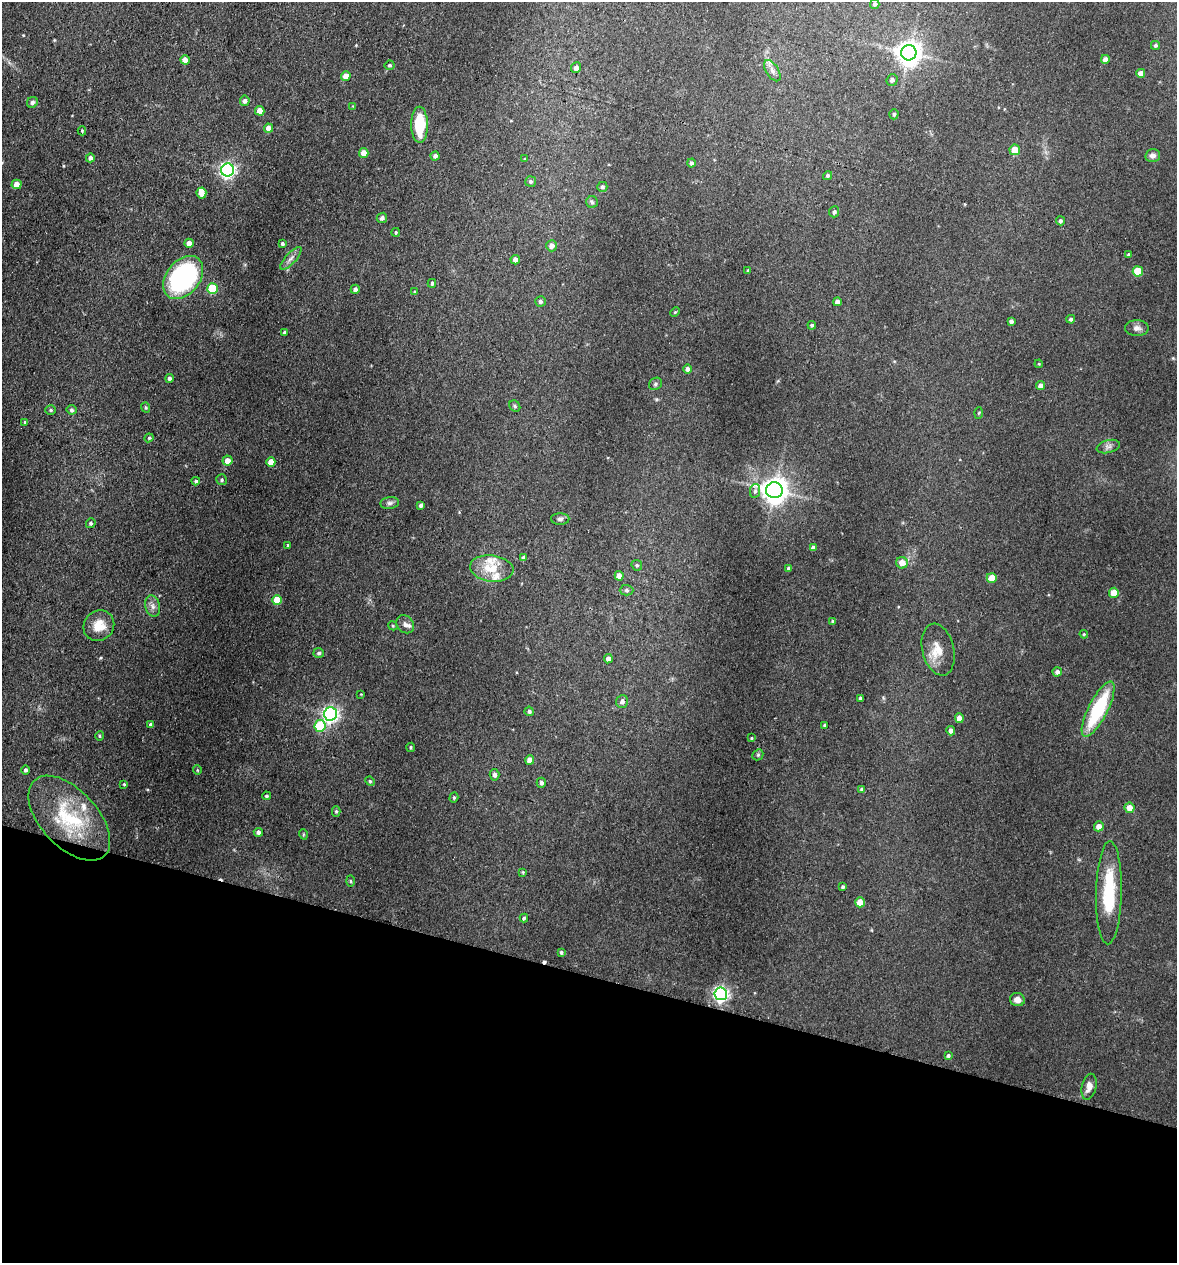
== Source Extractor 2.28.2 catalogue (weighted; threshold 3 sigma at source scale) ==
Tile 15 of 4 x 4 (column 3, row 4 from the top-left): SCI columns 2476-3650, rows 8-1268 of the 5073 x 5061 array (HDU 1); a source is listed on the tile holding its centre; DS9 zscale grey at full resolution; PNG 1179 x 1265 px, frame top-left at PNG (2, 2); each listed source drawn as its Kron ellipse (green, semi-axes under 4 px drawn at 4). Shown black and unused: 23% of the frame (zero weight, under 3 of 4 exposures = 1% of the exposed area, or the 3 px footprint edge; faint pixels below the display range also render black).
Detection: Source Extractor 2.28.2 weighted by HDU 2 'WHT'; one run over the whole footprint, this tile lists its part. Background 0.122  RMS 0.0083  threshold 0.0373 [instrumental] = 3 sigma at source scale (4.5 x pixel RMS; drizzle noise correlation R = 1.50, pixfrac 1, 0.05/0.05 arcsec/px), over >= 5 px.
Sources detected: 152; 2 cosmic-ray / hot-pixel residue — neither listed nor drawn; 5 inside a brighter listed object's ellipse — not listed separately; the other 145 listed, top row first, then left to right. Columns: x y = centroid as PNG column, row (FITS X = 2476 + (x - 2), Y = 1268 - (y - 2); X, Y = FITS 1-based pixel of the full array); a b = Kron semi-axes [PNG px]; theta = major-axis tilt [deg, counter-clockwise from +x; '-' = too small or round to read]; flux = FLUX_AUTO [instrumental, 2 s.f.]
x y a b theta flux
875 4 5 5 - 2.2
1155 45 4 4 - 1.4
909 53 7 7 - 830
1105 59 4 4 - 4
185 60 5 4 - 6.1
390 65 5 5 - 1.4
576 68 5 5 - 3.6
772 71 12 6 -57 4.1
1141 73 4 4 - 5.8
346 76 5 4 - 8
892 80 6 5 - 2.2
245 101 5 5 - 2.7
32 102 6 5 - 2.2
353 106 4 4 - 0.7
260 111 5 4 - 7.6
894 114 5 4 - 1.7
420 125 18 8 -90 32
269 128 4 4 - 7
82 131 4 4 - 0.99
1015 150 5 5 - 13
364 153 5 4 - 7.5
1153 155 7 6 - 3.1
435 156 4 4 - 2.5
90 158 4 4 - 3.1
525 159 4 3 - 0.75
691 163 4 4 - 1.9
228 170 6 6 - 240
827 176 5 4 - 1.6
531 181 5 5 - 1.7
16 184 5 4 - 7.9
602 187 5 5 - 1.6
201 193 5 5 - 7
592 202 6 5 - 1.6
834 212 5 5 - 2.1
382 218 5 5 - 2.1
1060 221 4 4 - 1.9
396 232 4 3 - 1.1
189 243 4 4 - 4.9
282 244 4 3 - 1.6
552 246 5 5 - 4.9
1128 254 4 4 - 1.2
291 258 14 5 47 3.8
515 260 4 4 - 4.2
748 270 3 3 - 0.9
1138 271 5 5 - 29
183 277 24 17 51 120
432 283 4 3 - 1.4
212 288 5 5 - 43
355 289 4 4 - 2.8
415 292 3 3 - 0.87
540 301 5 5 - 2
837 302 4 4 - 3.9
675 312 5 3 - 0.82
1071 319 4 4 - 1.8
1011 321 4 3 - 2.2
812 325 4 4 - 1.5
1137 328 12 8 0 4
285 333 4 3 - 1.9
1039 364 4 3 - 0.73
687 369 5 4 - 2.7
169 378 4 4 - 2
655 384 7 5 33 1.8
1040 386 4 4 - 4.8
515 406 6 5 - 1.3
146 407 5 4 - 1.1
51 410 5 4 - 1.3
71 410 5 5 - 1.7
979 413 6 4 87 0.93
25 422 4 4 - 0.82
149 438 4 4 - 0.9
1108 447 12 6 13 3.2
227 461 5 5 - 6.4
271 462 5 4 - 8.2
222 480 5 5 - 1.6
196 481 4 4 - 1.2
774 490 8 8 - 910
755 491 7 5 80 2
390 503 9 6 7 2.4
421 505 4 3 - 2.2
560 519 9 5 1 2.4
91 523 5 4 - 1.5
288 545 3 3 - 0.82
813 548 4 4 - 3.5
524 558 4 4 - 2.7
902 563 6 5 - 8.3
637 565 6 5 - 1.2
492 568 22 13 -7 18
789 568 3 3 - 1.9
619 576 5 4 - 5.9
992 578 5 5 - 14
626 590 7 5 0 1.7
1114 593 5 5 - 14
277 600 5 5 - 18
153 606 10 7 -76 3.8
833 621 3 3 - 1.3
405 624 10 8 -47 3.9
99 626 16 14 45 13
393 626 5 3 - 0.9
1084 634 4 3 - 1
938 650 26 16 -76 15
319 653 5 5 - 1.8
608 659 4 4 - 3.3
1057 672 4 4 - 3.2
361 694 2 2 - 0.53
860 698 3 3 - 1.8
622 701 6 6 - 3.3
1098 709 30 9 63 60
529 711 5 4 - 1.9
330 714 6 6 - 280
959 718 5 4 - 8.9
150 725 4 4 - 1.8
825 725 3 3 - 1.2
320 726 6 5 - 49
951 731 5 4 - 3.4
99 736 5 3 - 0.98
751 738 3 2 - 0.71
411 747 4 3 - 0.95
758 755 6 5 - 1.2
530 760 5 4 - 6.3
25 770 4 4 - 1.8
197 770 5 3 - 0.67
494 775 6 5 - 2.6
370 781 5 4 - 1.1
541 783 5 4 - 2.2
124 784 3 3 - 0.89
862 789 4 4 - 2.5
267 796 4 4 - 1.3
454 798 5 4 - 1.2
1129 808 5 5 - 8.4
336 811 5 4 - 1.1
69 818 51 28 -47 62
1099 826 5 5 - 5.4
258 832 4 4 - 2.4
303 834 5 3 - 0.83
523 872 3 3 - 0.74
350 881 5 3 - 1
843 887 3 3 - 1.6
1109 893 51 13 89 46
860 902 5 5 - 13
524 918 4 4 - 1.1
561 952 4 3 - 1.4
721 994 6 6 - 260
1017 999 7 6 - 4.5
948 1055 4 4 - 1.4
1089 1087 13 7 76 5.6